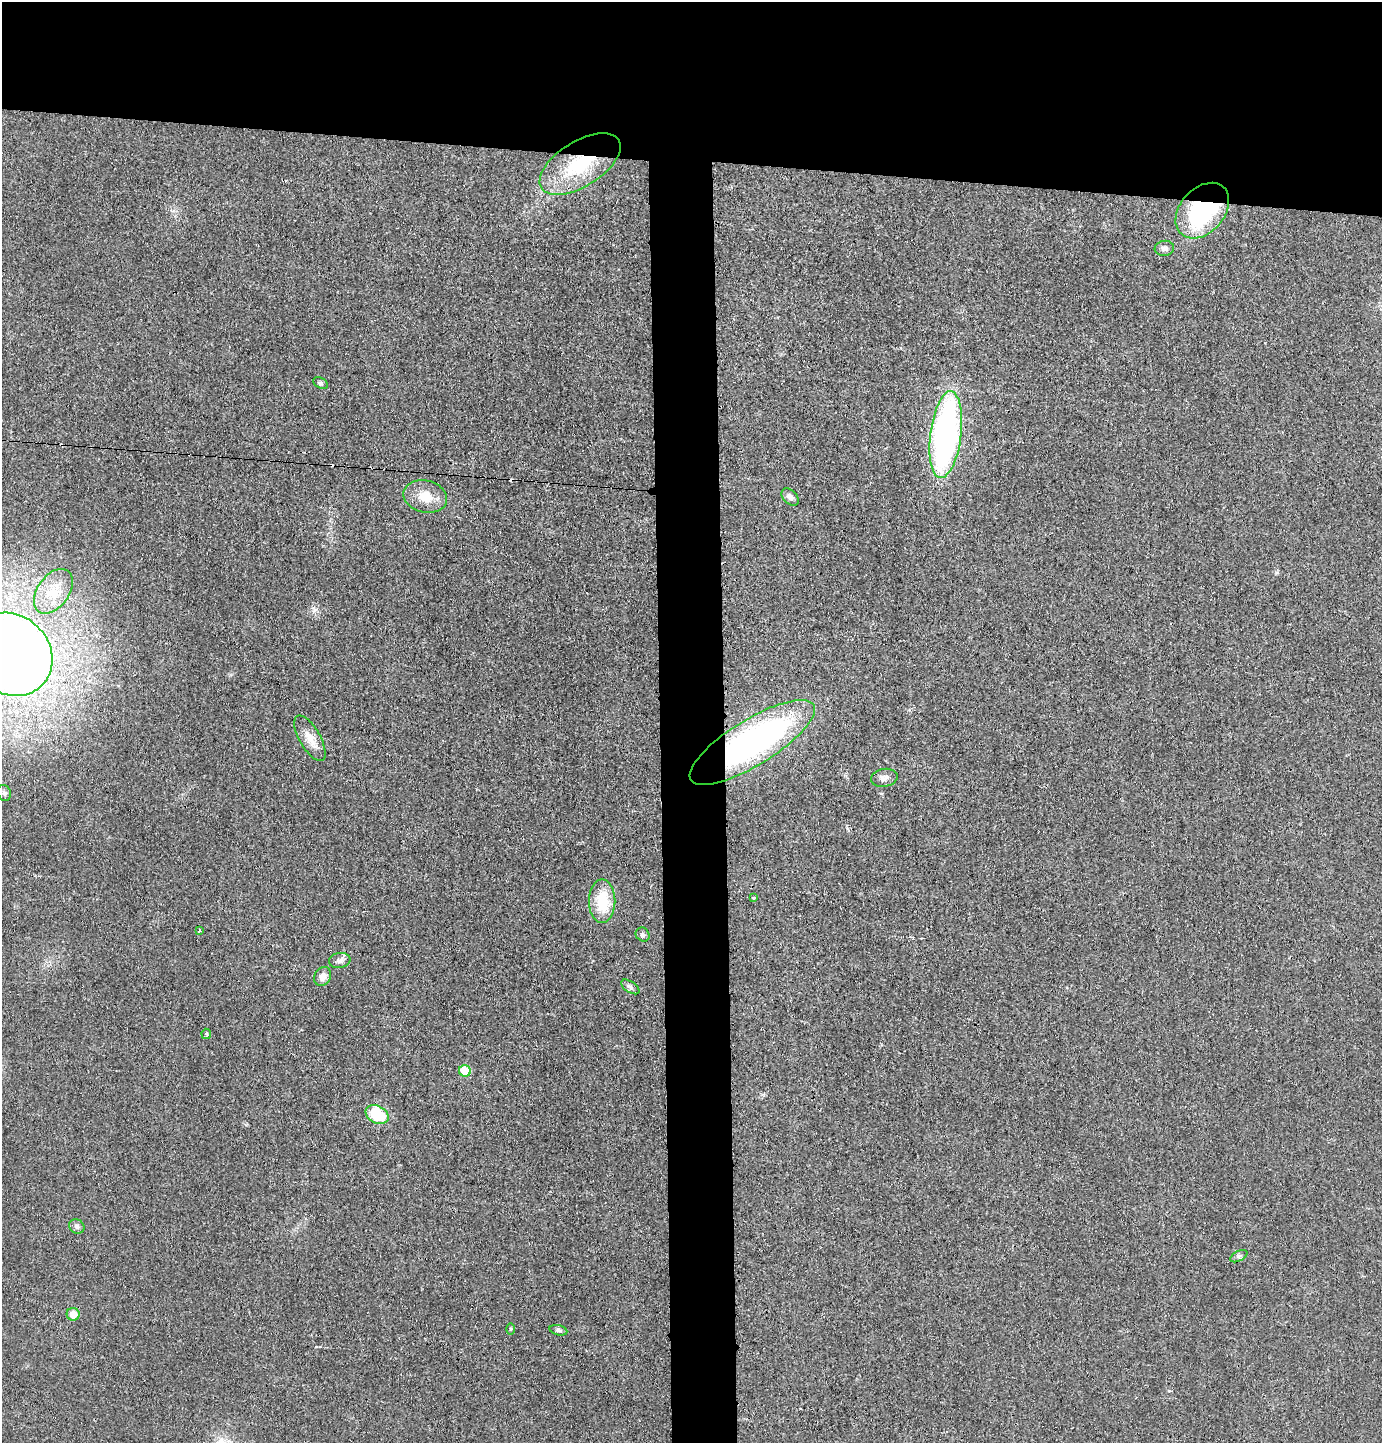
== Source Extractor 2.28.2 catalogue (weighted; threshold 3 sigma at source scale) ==
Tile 2 of 3 x 3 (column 2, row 1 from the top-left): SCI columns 1487-2866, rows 2883-4323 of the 4365 x 4332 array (HDU 1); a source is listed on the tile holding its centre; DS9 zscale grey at full resolution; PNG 1384 x 1445 px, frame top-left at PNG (2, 2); each listed source drawn as its Kron ellipse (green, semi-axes under 4 px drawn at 4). Shown black and unused: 15% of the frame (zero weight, under 3 of 4 exposures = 1% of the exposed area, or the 3 px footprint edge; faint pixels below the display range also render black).
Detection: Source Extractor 2.28.2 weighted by HDU 2 'WHT'; one run over the whole footprint, this tile lists its part. Background 0.0211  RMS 0.0046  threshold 0.0207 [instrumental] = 3 sigma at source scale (4.5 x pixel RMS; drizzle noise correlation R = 1.50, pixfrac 1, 0.05/0.05 arcsec/px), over >= 5 px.
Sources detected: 32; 4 cosmic-ray / hot-pixel residue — neither listed nor drawn; the other 28 listed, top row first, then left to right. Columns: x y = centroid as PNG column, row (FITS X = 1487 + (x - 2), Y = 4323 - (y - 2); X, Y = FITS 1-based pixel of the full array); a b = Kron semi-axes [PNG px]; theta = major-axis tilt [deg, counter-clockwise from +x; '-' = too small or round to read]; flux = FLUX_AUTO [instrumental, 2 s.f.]
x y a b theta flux
580 164 46 22 32 33
1202 211 31 22 48 57
1164 248 10 7 6 1.9
320 383 8 5 -27 0.89
946 435 44 15 83 150
425 497 22 16 -14 8.9
790 497 10 6 -45 2.1
53 591 25 16 54 11
11 654 44 39 -44 780
310 738 25 10 -60 6
752 742 72 23 32 150
884 778 13 9 11 2.4
4 793 8 6 -72 1.3
754 898 4 3 - 0.89
602 901 22 13 -90 16
199 931 4 2 - 0.51
643 935 7 6 - 1
340 960 11 7 8 1.9
323 976 10 8 62 3
630 987 10 5 -34 1.2
206 1034 5 5 - 0.59
465 1071 6 6 - 10
377 1115 12 8 -28 18
77 1226 8 7 - 1.5
1239 1256 9 5 27 1.1
73 1314 6 6 - 4.8
510 1329 6 4 89 0.53
558 1330 9 5 -14 1.1
Overlapping masked pixels (flux is a lower limit): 3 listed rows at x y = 580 164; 1202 211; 752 742
Isophote crosses this tile's border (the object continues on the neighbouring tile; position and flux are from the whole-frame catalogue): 1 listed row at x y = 11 654
Unlisted compact peaks at least as high as the median listed source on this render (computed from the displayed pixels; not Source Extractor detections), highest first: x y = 314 610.